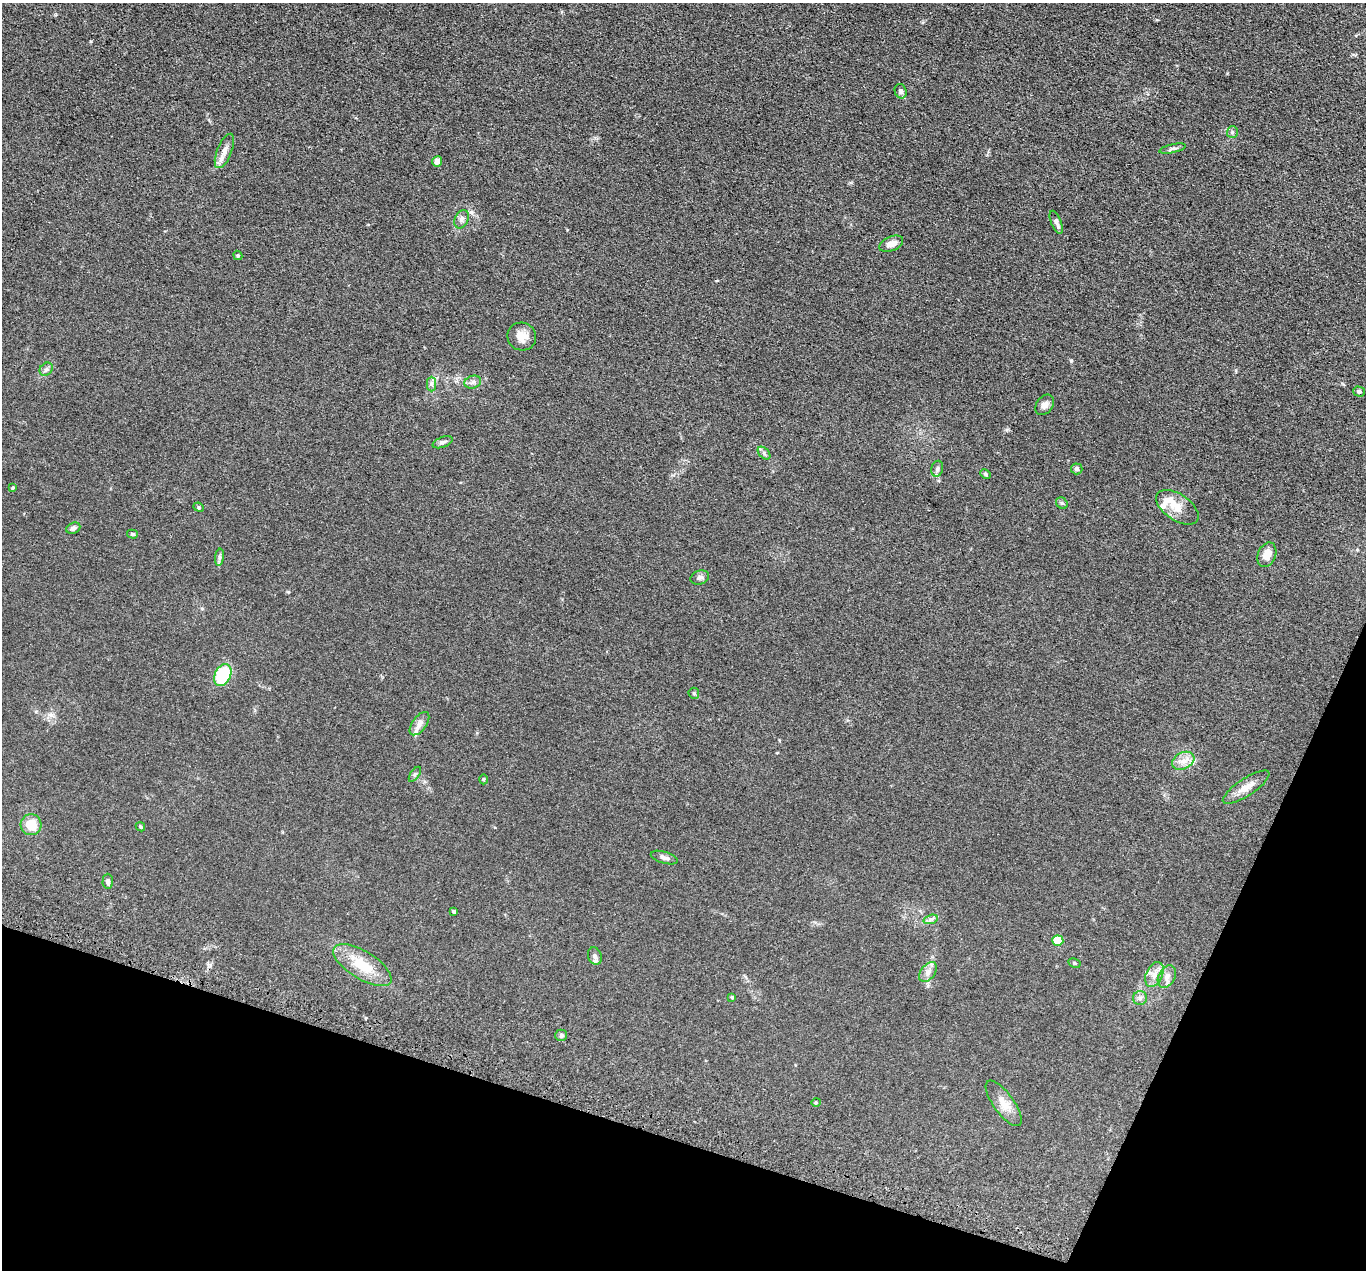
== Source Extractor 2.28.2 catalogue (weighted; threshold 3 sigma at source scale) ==
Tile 15 of 4 x 4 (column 3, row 4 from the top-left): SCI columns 2758-4121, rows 341-1608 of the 5516 x 5626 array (HDU 1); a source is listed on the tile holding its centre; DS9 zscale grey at full resolution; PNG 1368 x 1272 px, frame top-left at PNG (2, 3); each listed source drawn as its Kron ellipse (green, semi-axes under 4 px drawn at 4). Shown black and unused: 16% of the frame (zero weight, under 3 of 5 exposures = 4% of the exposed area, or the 3 px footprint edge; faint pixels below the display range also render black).
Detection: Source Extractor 2.28.2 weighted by HDU 2 'WHT'; one run over the whole footprint, this tile lists its part. Background 0.0393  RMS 0.0042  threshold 0.0189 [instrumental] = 3 sigma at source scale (4.5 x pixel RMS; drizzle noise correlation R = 1.50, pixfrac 1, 0.05/0.05 arcsec/px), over >= 5 px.
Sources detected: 56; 2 inside a brighter listed object's ellipse — not listed separately; the other 54 listed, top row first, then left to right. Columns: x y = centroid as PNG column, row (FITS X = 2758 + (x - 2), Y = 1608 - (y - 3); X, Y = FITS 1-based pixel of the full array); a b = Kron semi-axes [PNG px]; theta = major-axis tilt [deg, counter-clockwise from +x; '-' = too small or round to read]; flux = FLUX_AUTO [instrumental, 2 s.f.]
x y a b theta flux
901 91 7 6 - 1.1
1232 132 6 5 - 0.81
1173 149 14 4 12 0.99
224 151 18 7 68 3.2
437 161 5 5 - 3.1
462 219 9 6 66 1.5
1056 222 12 5 -67 1.5
891 244 13 7 23 3.1
238 255 5 4 - 0.49
522 336 14 13 - 4.5
46 369 7 5 44 1
473 382 8 6 18 1.3
431 384 7 4 89 1
1359 391 6 5 - 0.84
1045 405 11 8 51 1.9
442 442 10 5 20 1.2
764 453 7 4 -47 0.87
937 469 8 6 74 1
1077 469 6 5 - 1
985 474 5 4 - 0.61
13 488 4 3 - 0.41
1062 503 6 5 - 0.67
199 507 5 4 - 0.57
1177 507 24 13 -34 6.2
73 528 7 5 24 1.4
132 534 5 4 - 0.57
1267 555 13 9 66 4.2
219 557 8 4 82 0.91
700 577 9 6 19 1.2
223 675 11 8 64 24
694 693 6 5 - 0.53
419 724 13 7 54 2.3
1183 761 12 8 26 3.2
415 774 8 4 55 0.75
484 779 5 3 - 0.41
1246 787 27 8 33 4.4
31 825 10 10 - 6.1
140 827 5 4 - 0.47
664 858 14 5 -17 1.5
108 881 7 5 89 1.3
454 912 4 3 - 0.98
931 919 7 4 18 0.98
1058 941 5 5 - 11
595 956 9 6 -71 1.3
1074 963 6 4 -27 0.55
362 965 33 14 -32 11
928 972 11 7 52 2.1
1154 974 13 8 65 3
1167 976 12 8 59 2.3
732 997 4 3 - 0.5
1140 998 7 7 - 1.2
561 1035 6 5 - 0.7
816 1102 4 4 - 0.45
1004 1103 27 10 -54 5.1
Unlisted compact peaks at least as high as the median listed source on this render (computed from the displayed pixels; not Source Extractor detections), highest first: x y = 1071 361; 91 41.